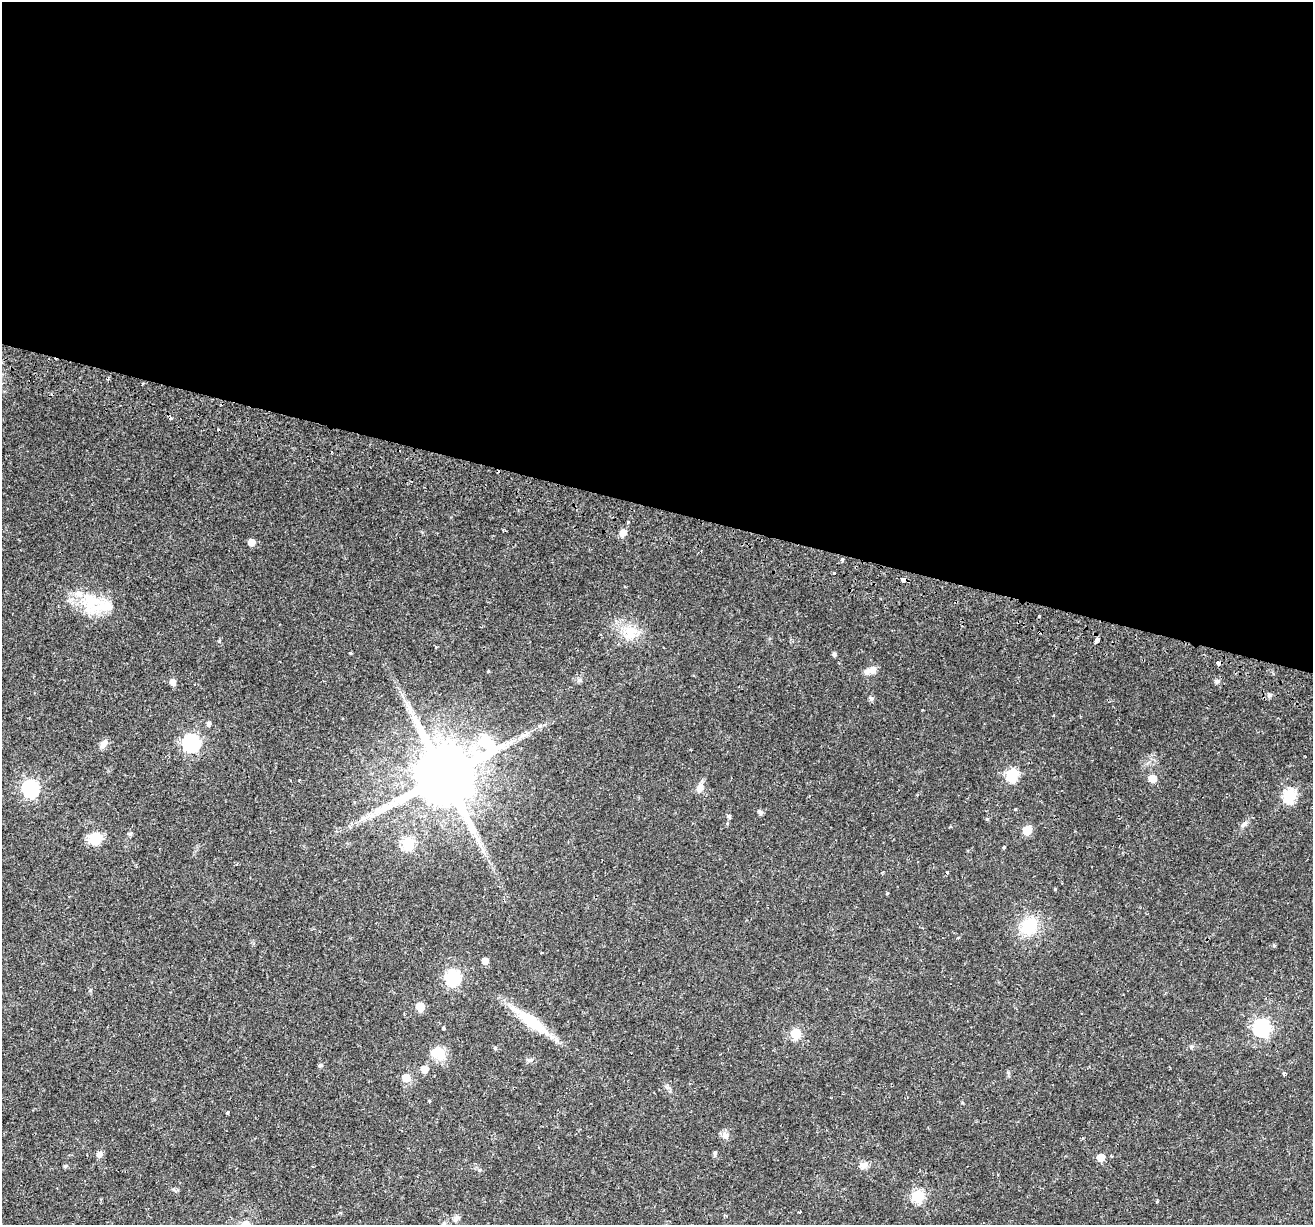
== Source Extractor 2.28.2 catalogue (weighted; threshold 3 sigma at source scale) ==
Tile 3 of 4 x 4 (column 3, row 1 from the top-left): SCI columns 2699-4009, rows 4025-5247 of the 5386 x 5541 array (HDU 1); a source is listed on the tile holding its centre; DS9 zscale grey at full resolution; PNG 1315 x 1227 px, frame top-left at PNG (2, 2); no overlay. Shown black and unused: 41% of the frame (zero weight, under 2 of 3 exposures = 5% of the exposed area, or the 3 px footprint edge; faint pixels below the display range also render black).
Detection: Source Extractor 2.28.2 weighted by HDU 2 'WHT'; one run over the whole footprint, this tile lists its part. Background 0.021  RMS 0.003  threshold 0.0135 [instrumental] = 3 sigma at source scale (4.5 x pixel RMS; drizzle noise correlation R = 1.50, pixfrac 1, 0.0396/0.0396 arcsec/px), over >= 5 px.
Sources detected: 81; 1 inside a brighter object's white glare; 5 cosmic-ray / hot-pixel residue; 2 long thin detections or spike segments (spike, bleed or trail) — not listed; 2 inside a brighter listed object's ellipse — not listed separately; the other 71 listed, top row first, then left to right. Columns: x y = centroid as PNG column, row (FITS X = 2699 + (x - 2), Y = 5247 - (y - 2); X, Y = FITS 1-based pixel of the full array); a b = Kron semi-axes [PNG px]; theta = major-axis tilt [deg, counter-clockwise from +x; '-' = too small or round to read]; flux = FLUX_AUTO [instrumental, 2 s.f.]
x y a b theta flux
142 383 3 3 - 0.36
170 418 3 3 - 1.5
623 533 9 8 - 1.6
251 542 6 5 - 2.6
842 559 3 3 - 0.9
834 573 3 3 - 0.82
904 579 5 4 - 6
91 603 37 24 -72 12
1039 616 3 3 - 1.7
630 632 20 19 - 6.5
1097 640 5 4 - 3.4
350 653 3 3 - 0.34
834 654 4 4 - 0.78
1218 663 4 3 - 4.5
873 670 11 8 17 2
488 671 4 3 - 0.27
580 680 7 4 89 0.53
1217 681 6 5 - 0.97
173 682 5 5 - 2.1
1269 695 6 5 - 0.83
871 699 6 5 - 0.83
407 705 11 3 -51 1.1
922 710 3 2 - 0.3
208 724 5 4 - 0.87
540 726 7 5 22 0.67
191 743 7 7 - 71
103 744 12 7 58 1.5
1012 774 6 6 - 30
444 776 18 16 49 2900
1152 779 6 6 - 4.3
299 780 3 2 - 0.24
700 787 14 9 68 1.8
31 788 7 7 - 68
1289 796 6 6 - 34
760 812 5 4 - 1
372 814 13 6 37 2.1
728 816 5 5 - 0.63
987 819 5 5 - 0.39
1244 824 7 4 19 0.64
1027 830 6 6 - 10
130 834 5 4 - 0.66
94 839 18 14 -47 4.5
408 843 6 6 - 28
947 872 3 2 - 0.25
1029 926 26 23 48 9.4
1274 945 5 4 - 0.4
485 961 5 5 - 2
453 977 7 7 - 53
420 1006 5 5 - 6.6
532 1022 46 13 -36 12
443 1028 3 3 - 0.62
1261 1028 7 7 - 77
796 1033 6 6 - 14
495 1048 4 4 - 0.49
437 1052 9 7 -26 9.9
320 1065 5 5 - 0.6
424 1069 5 5 - 3.8
1284 1073 3 3 - 0.6
406 1078 6 6 - 5.4
227 1112 3 3 - 1.2
726 1136 11 7 -64 1.3
99 1154 6 6 - 1.6
715 1154 9 4 79 0.52
1101 1157 5 5 - 4.4
864 1165 9 8 - 1.7
65 1166 5 4 - 0.56
998 1174 3 3 - 0.33
918 1196 6 6 - 28
1157 1201 3 3 - 0.43
800 1212 3 2 - 0.3
456 1218 9 7 46 1
Overlapping masked pixels (flux is a lower limit): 2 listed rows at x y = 904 579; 1218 663
Unlisted compact peaks at least as high as the median listed source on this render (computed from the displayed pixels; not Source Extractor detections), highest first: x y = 1004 847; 1055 889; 219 641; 887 893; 90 990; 1191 1047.